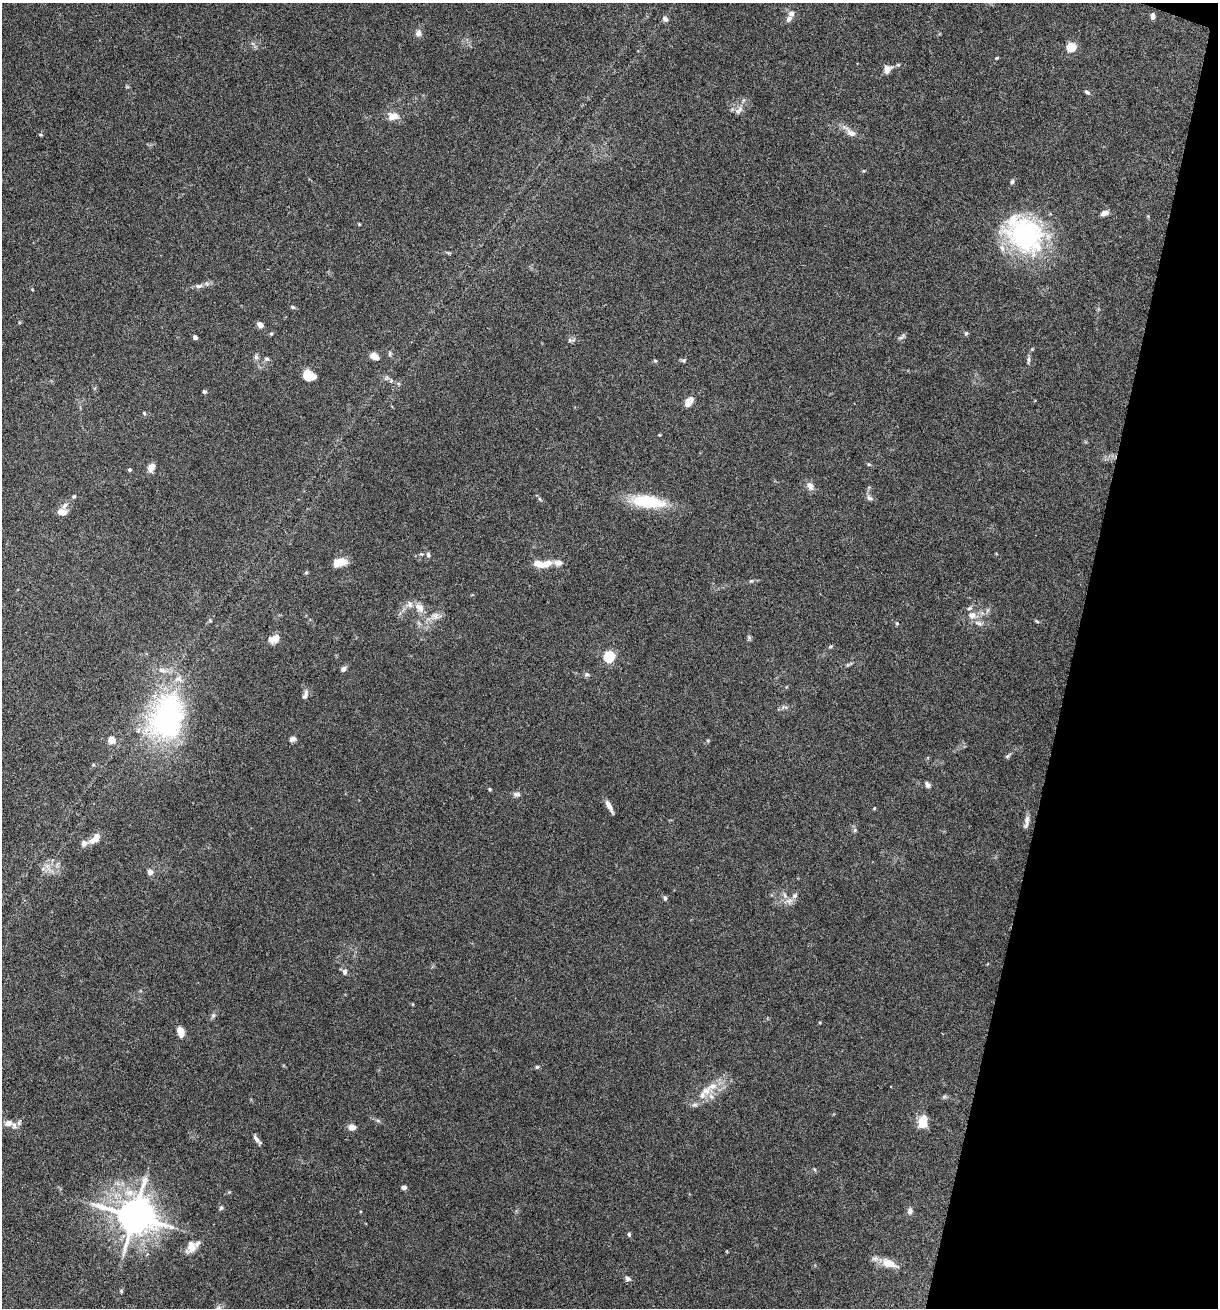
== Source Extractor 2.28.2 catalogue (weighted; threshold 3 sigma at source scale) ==
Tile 8 of 4 x 4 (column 4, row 2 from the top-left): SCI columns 3779-4994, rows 2638-3943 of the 5307 x 5252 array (HDU 1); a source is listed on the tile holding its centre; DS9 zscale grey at full resolution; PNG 1220 x 1310 px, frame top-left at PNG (2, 3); no overlay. Shown black and unused: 12% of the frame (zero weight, under 3 of 6 exposures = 3% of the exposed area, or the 3 px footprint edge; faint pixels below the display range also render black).
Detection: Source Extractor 2.28.2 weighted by HDU 2 'WHT'; one run over the whole footprint, this tile lists its part. Background 0.0264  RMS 0.0028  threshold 0.0115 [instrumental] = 3 sigma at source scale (4.09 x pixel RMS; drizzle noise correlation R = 1.36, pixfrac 0.8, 0.05/0.05 arcsec/px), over >= 5 px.
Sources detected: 131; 1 too faint to see at this stretch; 1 inside a brighter object's white glare — not listed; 18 inside a brighter listed object's ellipse — not listed separately; the other 111 listed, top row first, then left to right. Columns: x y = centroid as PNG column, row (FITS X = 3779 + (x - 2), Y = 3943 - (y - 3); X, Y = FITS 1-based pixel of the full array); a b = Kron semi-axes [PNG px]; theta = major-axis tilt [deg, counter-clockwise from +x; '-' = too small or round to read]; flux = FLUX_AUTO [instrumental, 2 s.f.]
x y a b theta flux
791 13 8 8 - 1.1
1153 16 8 5 -88 0.79
665 19 8 6 -31 0.85
418 33 9 8 - 1.2
1072 47 6 5 - 12
997 58 5 3 - 0.26
887 69 10 9 - 1.9
1087 92 8 5 -39 0.57
739 110 15 8 49 1.6
393 116 15 10 -1 2.8
850 132 24 8 -39 2.3
40 135 5 3 - 0.27
864 171 5 4 - 0.3
1012 182 7 5 62 0.54
1104 213 8 5 30 1.5
1148 216 4 4 - 0.26
359 224 5 4 - 0.21
1025 234 53 39 -35 39
448 252 6 4 -20 0.33
199 286 12 6 6 1
32 289 5 3 - 0.19
293 307 6 5 - 0.47
260 325 6 5 - 1.8
966 333 6 4 74 0.4
271 334 5 4 - 0.33
195 337 5 4 - 0.73
902 337 11 5 34 0.63
570 340 9 5 -14 0.62
390 353 7 5 88 0.45
374 356 10 7 -26 1.7
256 357 7 6 - 0.71
267 359 6 6 - 0.62
683 360 7 5 -2 0.46
1029 360 12 5 83 0.75
655 361 5 4 - 0.35
307 375 10 8 -80 4.5
386 378 9 6 42 0.65
204 391 4 4 - 0.58
689 402 9 6 54 3
144 413 6 4 -72 0.38
659 435 5 3 - 0.2
869 464 6 5 - 0.38
151 468 10 7 68 1.8
129 470 4 4 - 0.42
810 486 12 9 -59 1.5
74 496 6 4 73 0.35
869 498 11 7 -36 0.91
540 499 7 4 -53 0.42
648 501 43 14 -7 12
62 512 11 7 -1 2.1
421 554 6 5 - 0.4
428 555 7 5 -88 0.53
339 562 14 8 12 3.5
545 564 16 9 15 2.8
306 572 5 4 - 0.36
751 581 7 5 13 0.47
419 607 15 10 -51 2.5
972 615 15 11 -8 2.9
435 616 19 10 6 2.5
210 620 6 4 -56 0.31
1037 621 6 4 -32 0.32
897 623 5 4 - 0.33
749 637 7 5 -69 0.45
275 638 10 8 67 2
830 646 7 4 19 0.37
609 656 5 5 - 30
847 665 7 5 24 0.46
343 669 6 5 - 0.91
587 674 7 6 - 0.61
306 693 12 6 -83 0.94
784 707 11 6 -4 0.76
168 714 73 45 56 51
293 739 8 6 15 1
112 740 5 5 - 5.8
708 741 5 5 - 0.28
1008 756 9 4 43 0.51
928 785 8 6 -51 0.81
490 789 5 4 - 0.33
517 794 9 7 7 0.96
609 806 16 5 -62 1.6
874 808 5 4 - 0.23
1026 822 17 6 78 1.3
855 830 6 5 - 0.47
95 839 19 9 43 2.2
48 867 15 6 -67 1.7
150 872 7 6 - 1.5
665 898 6 5 - 0.62
789 901 14 9 15 1.8
345 972 7 6 - 0.91
213 1015 8 6 50 0.65
820 1022 3 3 - 0.23
181 1031 10 6 -74 3.1
537 1067 6 5 - 0.46
712 1086 19 11 35 4.1
944 1097 8 5 30 0.51
695 1105 8 7 - 0.82
378 1121 7 4 -20 0.44
923 1121 12 8 74 6.1
8 1123 11 8 -6 1.8
352 1127 7 6 - 2.1
257 1139 14 5 -54 1.1
814 1169 6 4 -59 0.32
404 1187 5 4 - 0.86
221 1208 6 5 - 0.5
910 1211 9 7 88 0.95
134 1216 12 11 - 770
629 1234 5 4 - 0.48
191 1246 18 12 72 3.5
889 1263 23 10 -22 3.9
628 1278 7 6 - 0.8
121 1291 5 4 - 0.4